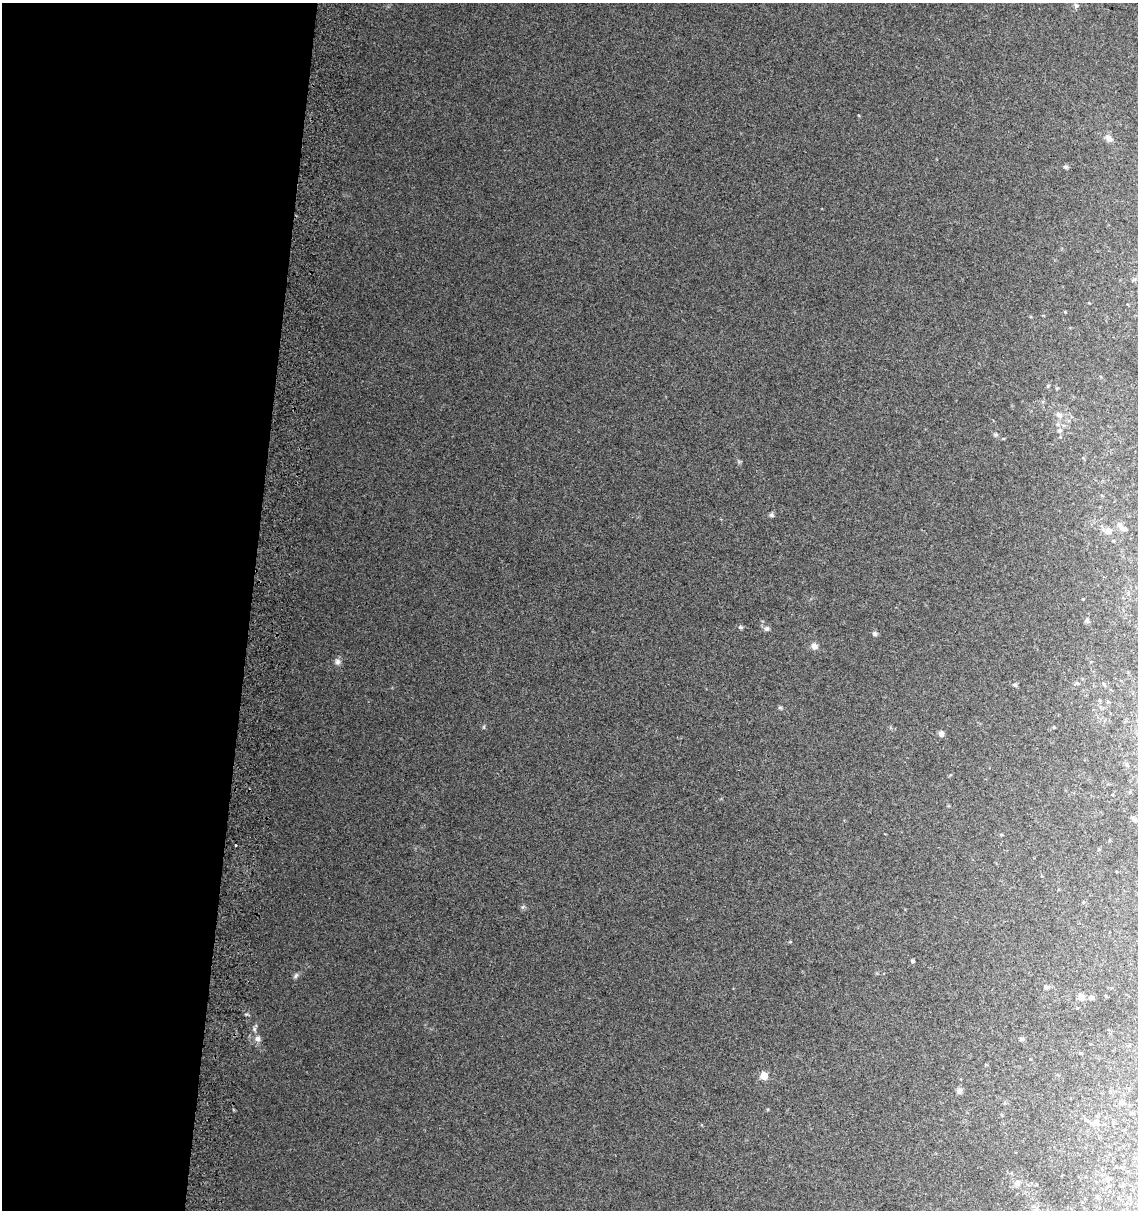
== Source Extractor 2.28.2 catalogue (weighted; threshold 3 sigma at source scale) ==
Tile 5 of 4 x 4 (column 1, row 2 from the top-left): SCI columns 328-1463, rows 2425-3632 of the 5136 x 4857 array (HDU 1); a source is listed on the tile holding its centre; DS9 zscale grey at full resolution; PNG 1140 x 1212 px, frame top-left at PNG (2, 3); no overlay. Shown black and unused: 22% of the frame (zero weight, under 2 of 3 exposures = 2% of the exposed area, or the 3 px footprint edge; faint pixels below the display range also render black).
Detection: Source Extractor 2.28.2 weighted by HDU 2 'WHT'; one run over the whole footprint, this tile lists its part. Background 0.0665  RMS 0.01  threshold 0.0464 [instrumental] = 3 sigma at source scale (4.5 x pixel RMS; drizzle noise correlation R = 1.50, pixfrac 1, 0.0396/0.0396 arcsec/px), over >= 5 px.
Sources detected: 49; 1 cosmic-ray / hot-pixel residue — not listed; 2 inside a brighter listed object's ellipse — not listed separately; the other 46 listed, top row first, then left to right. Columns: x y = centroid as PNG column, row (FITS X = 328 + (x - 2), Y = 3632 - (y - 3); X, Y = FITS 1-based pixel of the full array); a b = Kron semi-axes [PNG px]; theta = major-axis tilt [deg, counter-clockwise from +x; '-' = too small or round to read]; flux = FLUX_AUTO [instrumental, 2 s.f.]
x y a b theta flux
1076 5 7 5 -66 2
1109 138 9 7 -52 4.9
1065 167 7 5 -19 1.7
1134 280 6 4 44 1.5
1048 386 5 3 - 1.1
1059 415 11 7 -46 5.1
1058 424 6 5 - 2.5
1059 431 6 6 - 2.9
996 434 7 4 0 1.6
771 515 6 6 - 2.1
1123 529 11 5 -12 3.5
1108 531 6 5 - 8.8
1083 599 3 2 - 0.74
1087 620 6 5 - 1.7
741 627 6 5 - 1.7
767 629 7 6 - 2.7
875 633 7 7 - 2.3
814 646 8 7 - 4.6
337 662 10 7 -85 3.9
1077 683 6 5 - 1.4
1104 684 6 4 -47 1.5
1015 685 6 6 - 1.7
1108 702 5 3 - 1.1
780 708 6 4 -1 1.4
1054 727 3 3 - 0.83
941 734 7 6 - 3.6
1127 765 6 4 -70 1.3
1134 819 6 4 -46 2.4
1116 871 3 3 - 1.4
523 907 7 5 59 1.8
913 961 5 4 - 1.5
296 976 9 5 47 2.4
1046 987 7 5 -19 2
1081 997 8 7 - 5.2
1091 997 7 6 - 2.6
254 1029 8 6 -76 2.7
258 1039 8 8 - 4.8
1021 1039 7 5 4 1.9
1081 1053 4 3 - 0.74
764 1076 5 5 - 26
959 1091 7 7 - 3.7
1121 1102 6 5 - 2.6
1096 1123 10 7 -2 5.2
1109 1179 7 4 19 1.6
1018 1183 7 7 - 4.6
1036 1209 7 7 - 3.1
Isophote crosses this tile's border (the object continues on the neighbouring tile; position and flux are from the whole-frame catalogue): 1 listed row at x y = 1036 1209
Unlisted compact peaks at least as high as the median listed source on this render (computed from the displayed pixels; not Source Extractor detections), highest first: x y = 246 1014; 484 727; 739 462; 790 942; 768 1109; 1065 312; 1089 303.